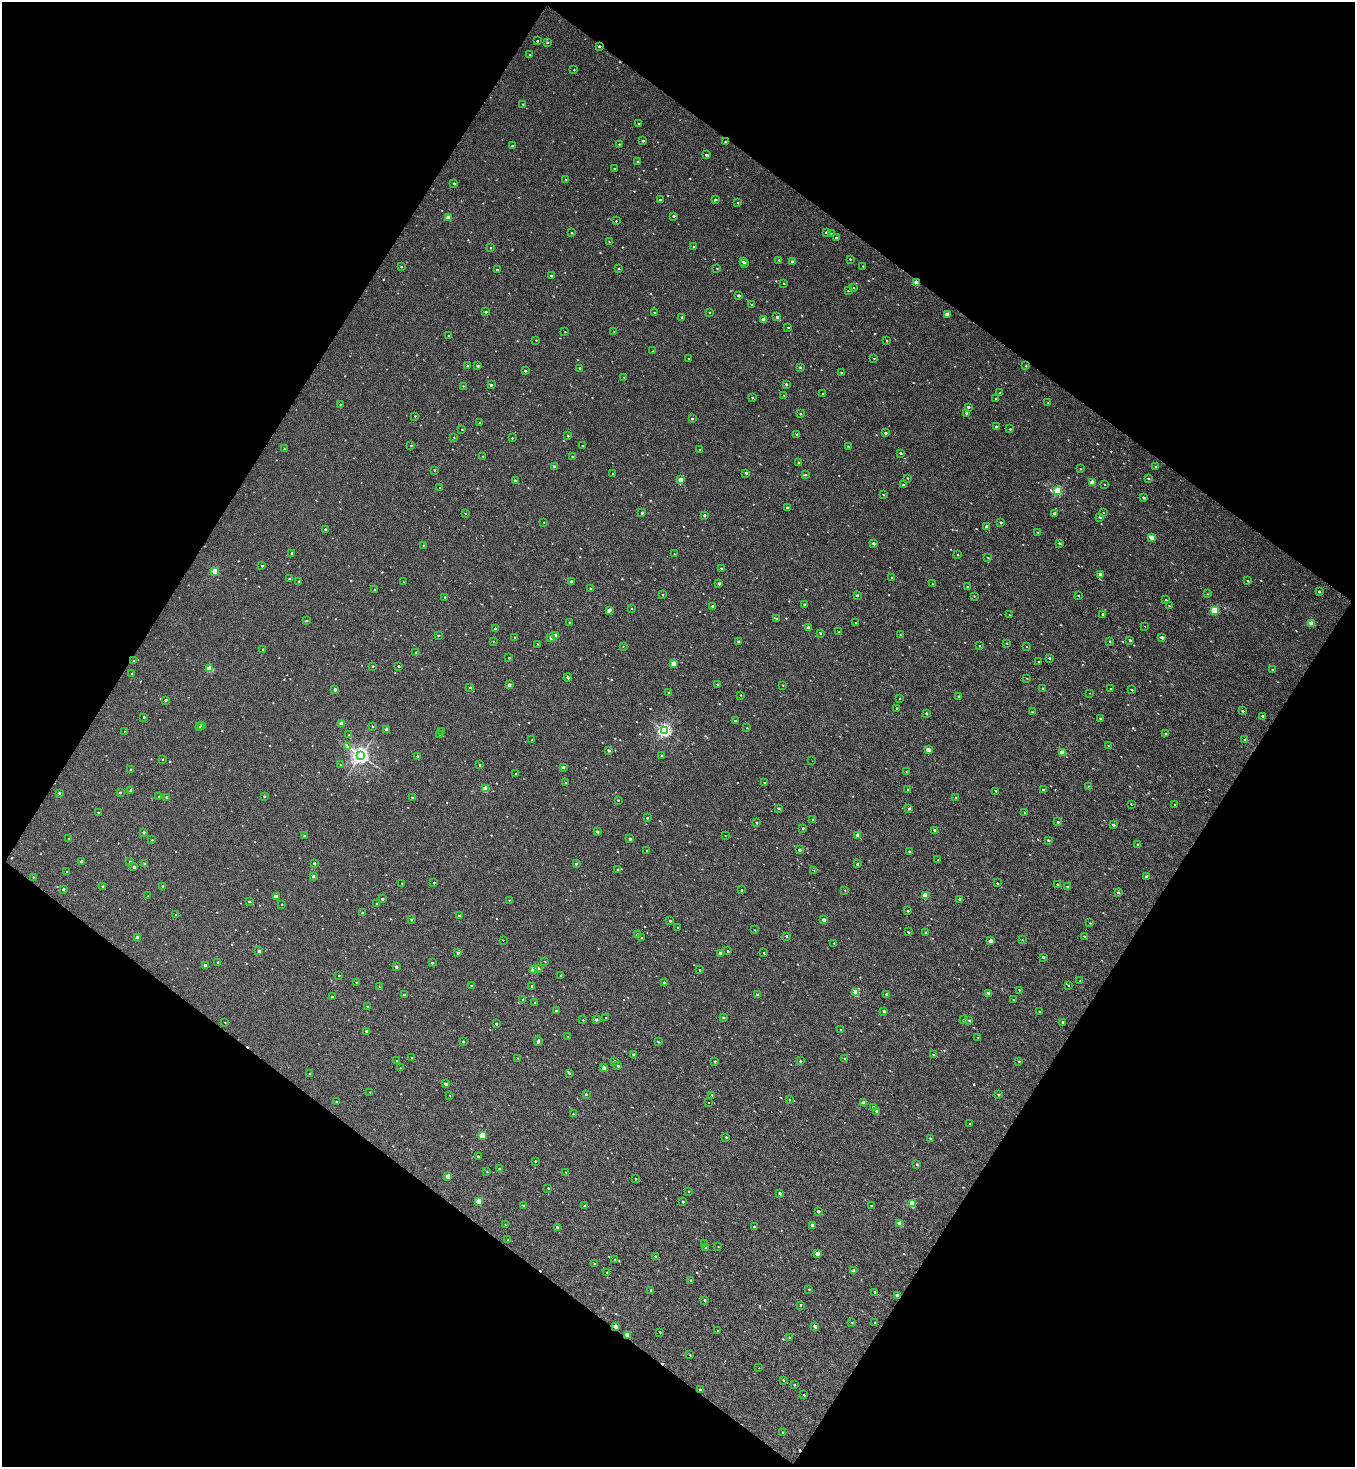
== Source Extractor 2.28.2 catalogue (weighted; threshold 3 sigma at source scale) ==
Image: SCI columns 123-2828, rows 1-2930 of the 2918 x 2930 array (HDU 1 of 3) = the unmasked area's bounding box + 8 px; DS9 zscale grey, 2 x 2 block average (1 PNG px = mean of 2 x 2 image px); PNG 1357 x 1469 px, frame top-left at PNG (2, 2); each listed source drawn as its Kron ellipse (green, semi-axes under 4 px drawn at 4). Shown black and unused: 49% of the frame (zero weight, under 2 of 3 exposures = <1% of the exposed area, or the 3 px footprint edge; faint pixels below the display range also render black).
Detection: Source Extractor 2.28.2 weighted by HDU 2 'WHT'. Background 0.257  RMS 0.68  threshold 3.08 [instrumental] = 3 sigma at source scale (4.5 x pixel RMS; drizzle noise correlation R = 1.50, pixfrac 1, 0.05/0.05 arcsec/px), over >= 5 px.
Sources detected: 678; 6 cosmic-ray / hot-pixel residue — neither listed nor drawn; of the other 672, all 500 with FLUX_AUTO >= 80.2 (the completeness limit of this list) listed and drawn (172 fainter detections not listed), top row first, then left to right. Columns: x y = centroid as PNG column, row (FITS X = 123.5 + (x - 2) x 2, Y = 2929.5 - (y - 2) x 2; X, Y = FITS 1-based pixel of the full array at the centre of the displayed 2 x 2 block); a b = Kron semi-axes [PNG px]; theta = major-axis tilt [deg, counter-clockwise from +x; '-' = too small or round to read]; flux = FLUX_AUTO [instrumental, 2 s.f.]
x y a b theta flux
537 41 2 2 - 190
547 43 3 2 - 170
599 46 2 2 - 230
530 55 2 2 - 99
574 70 2 2 - 97
523 104 2 2 - 100
638 123 2 2 - 96
643 141 2 2 - 340
725 142 2 2 - 120
619 144 2 2 - 130
512 146 2 2 - 240
706 155 2 2 - 390
638 162 3 2 - 150
614 169 2 2 - 120
566 180 2 2 - 120
454 183 2 2 - 220
715 199 3 2 - 240
660 200 2 2 - 130
738 203 2 2 - 130
674 216 2 2 - 290
449 218 3 2 - 2800
616 221 2 2 - 110
826 232 2 2 - 230
571 233 2 2 - 170
831 233 2 2 - 130
836 238 2 2 - 160
609 242 2 2 - 82
694 247 2 2 - 150
491 248 2 2 - 130
850 259 2 2 - 170
779 260 2 2 - 160
743 262 2 2 - 350
793 262 2 2 - 810
744 264 2 2 - 400
863 266 2 2 - 99
401 267 2 2 - 140
717 268 2 2 - 96
618 269 3 2 - 140
497 270 2 2 - 200
551 276 2 2 - 300
916 282 3 2 - 1800
784 283 2 2 - 96
853 287 2 2 - 98
848 291 2 2 - 110
739 296 2 2 - 600
752 304 3 2 - 190
486 312 2 2 - 320
654 313 3 2 - 130
709 313 2 2 - 110
947 314 2 2 - 1300
682 317 2 2 - 450
777 317 2 2 - 600
764 319 2 2 - 2100
788 328 3 2 - 130
565 332 2 2 - 120
614 332 3 2 - 100
449 335 2 2 - 100
536 340 2 2 - 88
887 341 2 2 - 210
653 351 2 2 - 98
874 358 2 2 - 110
689 359 2 2 - 160
468 366 2 2 - 220
478 366 2 2 - 370
1026 366 2 2 - 110
800 367 2 2 - 190
580 368 2 2 - 270
525 371 2 2 - 270
841 373 2 2 - 190
624 377 2 2 - 90
786 384 2 2 - 310
491 385 2 2 - 370
463 386 2 2 - 91
1000 393 2 2 - 170
823 394 2 2 - 150
784 395 2 2 - 100
752 398 2 2 - 110
996 399 2 2 - 87
1048 403 2 2 - 84
340 404 2 2 - 82
968 407 2 2 - 360
966 413 2 2 - 470
800 414 2 2 - 210
415 416 2 2 - 110
692 419 2 2 - 260
480 423 2 2 - 190
996 427 2 2 - 310
462 429 2 2 - 99
1010 429 3 2 - 180
885 433 2 2 - 380
797 434 2 2 - 220
568 436 2 2 - 150
454 437 2 2 - 110
512 438 2 2 - 170
411 446 2 2 - 130
582 446 2 2 - 160
848 447 3 2 - 150
284 449 2 2 - 100
700 450 2 2 - 100
900 453 2 2 - 330
483 456 2 2 - 87
572 457 2 2 - 170
799 463 2 2 - 340
554 467 2 2 - 620
1156 467 2 2 - 260
1080 469 2 2 - 99
435 470 2 2 - 150
746 473 2 2 - 270
613 474 2 2 - 130
805 475 3 2 - 220
907 478 2 2 - 130
1148 478 2 2 - 260
681 480 2 2 - 2600
515 481 2 2 - 260
1093 483 3 2 - 3400
1104 484 2 2 - 100
903 485 2 2 - 260
440 488 2 2 - 180
1058 491 3 3 - 13000
883 494 2 2 - 120
1143 497 2 2 - 390
787 508 2 2 - 260
642 513 2 2 - 270
1054 513 2 2 - 280
1103 513 2 2 - 98
465 514 2 2 - 91
704 515 2 2 - 300
1100 517 2 2 - 240
544 522 2 2 - 86
1001 522 2 2 - 240
987 527 2 2 - 1300
325 529 2 2 - 270
1038 532 3 2 - 120
1152 537 3 2 - 2000
873 543 2 2 - 470
1059 543 2 2 - 260
423 545 2 2 - 97
292 553 2 2 - 300
674 554 2 2 - 98
957 554 2 2 - 110
988 558 2 2 - 100
262 566 2 2 - 230
721 568 2 2 - 190
215 571 3 2 - 5600
1100 574 2 2 - 910
891 577 2 2 - 94
290 579 2 2 - 280
299 581 2 2 - 200
571 581 2 2 - 580
1248 581 2 2 - 180
403 582 2 2 - 91
719 584 2 2 - 480
932 584 2 2 - 150
968 587 3 2 - 230
374 589 2 2 - 140
590 589 2 2 - 160
1319 591 2 2 - 240
662 594 2 2 - 88
1207 594 3 2 - 96
857 595 2 2 - 210
1078 595 2 2 - 130
974 596 2 2 - 99
445 597 2 2 - 110
1166 600 3 2 - 130
804 604 2 2 - 230
712 606 2 2 - 240
1169 606 2 2 - 120
631 608 2 2 - 100
609 610 2 2 - 1400
1214 610 3 3 - 7400
1103 614 2 2 - 290
1009 615 2 2 - 110
777 618 3 2 - 93
306 621 2 2 - 210
569 622 2 2 - 83
855 623 2 2 - 94
1311 623 3 2 - 2500
1145 626 2 2 - 130
495 628 2 2 - 290
808 628 2 2 - 780
839 632 2 2 - 140
820 633 2 2 - 210
438 635 2 2 - 150
900 635 2 2 - 160
556 636 2 2 - 1600
515 637 2 2 - 200
1162 637 2 2 - 920
551 638 2 2 - 740
1130 640 2 2 - 270
493 641 2 2 - 110
738 641 2 2 - 310
1109 641 2 2 - 150
1006 643 2 2 - 90
537 644 2 2 - 85
623 646 2 2 - 100
979 646 2 2 - 110
1026 647 2 2 - 92
263 649 2 2 - 290
416 652 2 2 - 120
509 658 2 2 - 140
1049 658 2 2 - 210
134 661 2 2 - 240
1038 662 2 2 - 90
674 663 2 2 - 3000
372 666 2 2 - 210
399 666 2 2 - 220
209 669 3 2 - 4600
1272 670 2 2 - 250
132 674 2 2 - 290
568 677 4 2 - 530
1027 678 2 2 - 83
717 684 2 2 - 160
509 685 2 2 - 940
783 685 2 2 - 88
470 687 2 2 - 210
1043 688 2 2 - 220
335 689 2 2 - 830
1110 689 2 2 - 110
1131 690 2 2 - 110
669 692 2 2 - 180
1090 693 2 2 - 82
741 695 2 2 - 100
959 696 2 2 - 150
899 699 2 2 - 110
165 700 2 2 - 330
896 708 2 2 - 150
1242 711 2 2 - 280
1032 712 3 3 - 160
926 713 2 2 - 230
1262 716 2 2 - 290
144 717 2 2 - 190
1100 718 3 2 - 170
735 721 2 2 - 330
341 723 2 2 - 1800
202 725 2 2 - 110
372 726 2 2 - 210
199 727 2 2 - 310
747 728 2 2 - 130
386 729 2 2 - 770
664 730 3 3 - 32000
124 731 2 2 - 83
442 731 2 2 - 130
1165 733 3 2 - 110
439 734 2 2 - 250
349 735 2 2 - 130
1245 739 2 2 - 210
532 740 2 2 - 110
1108 746 2 2 - 120
348 747 4 3 - 400
928 750 2 2 - 1900
609 751 2 2 - 480
1062 753 3 2 - 3200
360 755 4 4 - 74000
417 756 2 2 - 210
662 756 2 2 - 250
162 759 2 2 - 150
812 761 2 2 - 90
340 765 2 2 - 80
480 765 2 2 - 180
563 767 2 2 - 480
130 770 2 2 - 120
906 771 3 2 - 110
516 774 2 2 - 290
566 783 2 2 - 250
765 783 2 2 - 200
1088 786 2 2 - 81
485 789 3 2 - 4700
131 790 2 2 - 750
908 790 2 2 - 260
1043 790 2 2 - 300
996 791 2 2 - 190
120 792 2 2 - 190
59 793 2 2 - 220
159 796 2 2 - 160
264 796 2 2 - 190
167 797 2 2 - 560
412 797 2 2 - 140
955 798 2 2 - 96
618 800 2 2 - 130
1131 804 2 2 - 190
1175 804 2 2 - 100
778 808 2 2 - 220
909 808 3 2 - 330
98 812 2 2 - 120
1025 813 2 2 - 85
647 818 2 2 - 200
813 819 2 2 - 130
1058 822 2 2 - 210
756 823 2 2 - 190
1113 825 2 2 - 410
803 828 2 2 - 340
934 830 2 2 - 270
144 832 2 2 - 380
597 832 2 2 - 390
725 835 2 2 - 82
858 835 3 2 - 1200
304 836 2 2 - 290
68 839 2 2 - 130
630 839 2 2 - 480
152 840 3 2 - 99
1048 840 2 2 - 260
1138 845 2 2 - 180
647 850 2 2 - 130
799 850 2 2 - 520
909 852 2 2 - 250
938 860 2 2 - 91
81 861 2 2 - 700
130 862 2 2 - 230
314 863 2 2 - 370
144 864 2 2 - 210
576 864 2 2 - 300
857 864 2 2 - 220
134 867 2 2 - 570
618 870 2 2 - 210
814 870 2 2 - 81
67 872 2 2 - 130
313 876 2 2 - 570
33 877 2 2 - 99
1147 877 2 2 - 830
402 883 2 2 - 110
434 883 2 2 - 180
997 883 2 2 - 160
1058 884 2 2 - 320
163 886 2 2 - 280
103 887 2 2 - 220
1068 887 3 3 - 220
63 889 2 2 - 420
741 890 2 2 - 150
845 890 2 2 - 97
1118 892 2 2 - 270
148 896 2 2 - 86
276 896 2 2 - 1200
925 896 3 2 - 5000
382 899 2 2 - 300
959 899 2 2 - 400
509 900 2 2 - 99
249 901 2 2 - 250
282 904 2 2 - 110
377 904 2 2 - 470
908 911 2 2 - 230
362 913 2 2 - 170
176 915 2 2 - 140
459 916 2 2 - 610
411 920 2 2 - 230
824 920 2 2 - 1200
670 921 2 2 - 270
1090 923 2 2 - 97
677 927 2 2 - 110
755 930 2 2 - 85
908 932 2 2 - 230
926 932 2 2 - 170
637 935 3 2 - 320
786 936 2 2 - 300
1084 936 2 2 - 240
137 938 2 2 - 1400
641 938 2 2 - 2000
1022 939 2 2 - 82
503 940 2 2 - 90
990 941 2 2 - 1200
834 943 2 2 - 110
259 951 2 2 - 730
727 951 2 2 - 190
458 953 2 2 - 470
720 953 2 2 - 810
764 953 2 2 - 190
1043 957 2 2 - 330
218 962 2 2 - 320
545 962 2 2 - 100
432 963 2 2 - 250
205 965 3 2 - 320
396 967 2 2 - 470
538 968 3 3 - 230
534 970 2 2 - 3300
700 970 2 2 - 170
339 975 2 2 - 130
561 975 2 2 - 320
1080 981 2 2 - 190
356 982 2 2 - 100
664 983 2 2 - 350
1069 985 2 2 - 830
471 986 2 2 - 220
532 986 2 2 - 240
379 987 2 2 - 120
1019 990 2 2 - 130
856 992 3 2 - 3800
988 993 2 2 - 440
886 994 2 2 - 400
404 995 2 2 - 320
757 995 2 2 - 170
332 997 2 2 - 220
522 999 2 2 - 90
1013 1000 2 2 - 91
535 1003 2 2 - 230
367 1006 2 2 - 140
556 1011 2 2 - 670
884 1011 2 2 - 390
1039 1012 2 2 - 170
606 1017 2 2 - 190
723 1018 2 2 - 240
583 1020 2 2 - 100
596 1020 2 2 - 340
964 1020 2 2 - 300
969 1020 2 2 - 200
225 1022 2 2 - 89
1062 1022 2 2 - 400
496 1024 2 2 - 230
841 1030 2 2 - 230
366 1031 2 2 - 310
568 1037 3 2 - 94
978 1038 2 2 - 85
463 1041 2 2 - 280
538 1041 5 2 - 450
658 1042 3 2 - 190
633 1054 2 2 - 230
934 1055 2 2 - 300
412 1058 2 2 - 210
518 1058 2 2 - 86
844 1058 2 2 - 130
397 1061 2 2 - 220
614 1061 2 2 - 310
715 1061 2 2 - 280
800 1061 2 2 - 210
1019 1061 3 2 - 200
618 1066 2 2 - 220
400 1068 2 2 - 96
604 1068 2 2 - 1400
569 1073 3 3 - 200
310 1074 2 2 - 480
445 1084 2 2 - 710
370 1092 2 2 - 130
586 1094 2 2 - 230
450 1095 2 2 - 85
712 1095 3 2 - 300
998 1095 2 2 - 270
789 1100 2 2 - 150
336 1102 2 2 - 180
709 1102 2 2 - 390
863 1103 2 2 - 1100
873 1107 2 2 - 420
877 1111 2 2 - 810
573 1114 2 2 - 110
970 1124 2 2 - 220
482 1135 3 3 - 4600
726 1137 2 2 - 210
930 1138 2 2 - 230
478 1157 2 2 - 290
535 1161 2 2 - 190
917 1164 2 2 - 270
499 1169 2 2 - 420
487 1172 3 2 - 110
566 1172 2 2 - 100
448 1176 2 2 - 2900
635 1179 2 2 - 140
548 1188 2 2 - 120
689 1191 2 2 - 160
780 1193 2 2 - 520
479 1201 3 2 - 4600
683 1202 2 2 - 220
912 1203 3 2 - 6100
524 1206 3 2 - 160
585 1206 2 2 - 410
871 1206 2 2 - 310
818 1211 2 2 - 550
900 1223 3 2 - 2400
505 1225 2 2 - 85
812 1225 2 2 - 810
557 1227 2 2 - 390
754 1227 2 2 - 180
508 1240 2 2 - 220
705 1244 2 2 - 110
705 1247 2 2 - 260
718 1247 2 2 - 89
817 1254 2 2 - 1500
655 1256 2 2 - 170
615 1259 2 2 - 190
594 1263 3 2 - 89
854 1271 2 2 - 1300
607 1272 2 2 - 190
691 1281 2 2 - 240
809 1289 2 2 - 160
651 1290 2 2 - 380
875 1292 2 2 - 270
897 1295 2 2 - 1200
704 1300 2 2 - 240
801 1305 2 2 - 150
852 1322 2 2 - 110
874 1322 2 2 - 91
615 1326 2 2 - 1100
815 1326 2 2 - 1100
717 1331 2 2 - 100
660 1332 2 2 - 100
627 1335 2 2 - 1900
789 1337 3 2 - 85
690 1355 2 2 - 100
759 1368 2 2 - 190
783 1380 2 2 - 140
794 1385 2 2 - 170
700 1390 2 2 - 190
804 1395 2 2 - 230
783 1432 2 2 - 180
Overlapping masked pixels (flux is a lower limit): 5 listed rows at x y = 599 46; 916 282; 897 1295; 615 1326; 627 1335